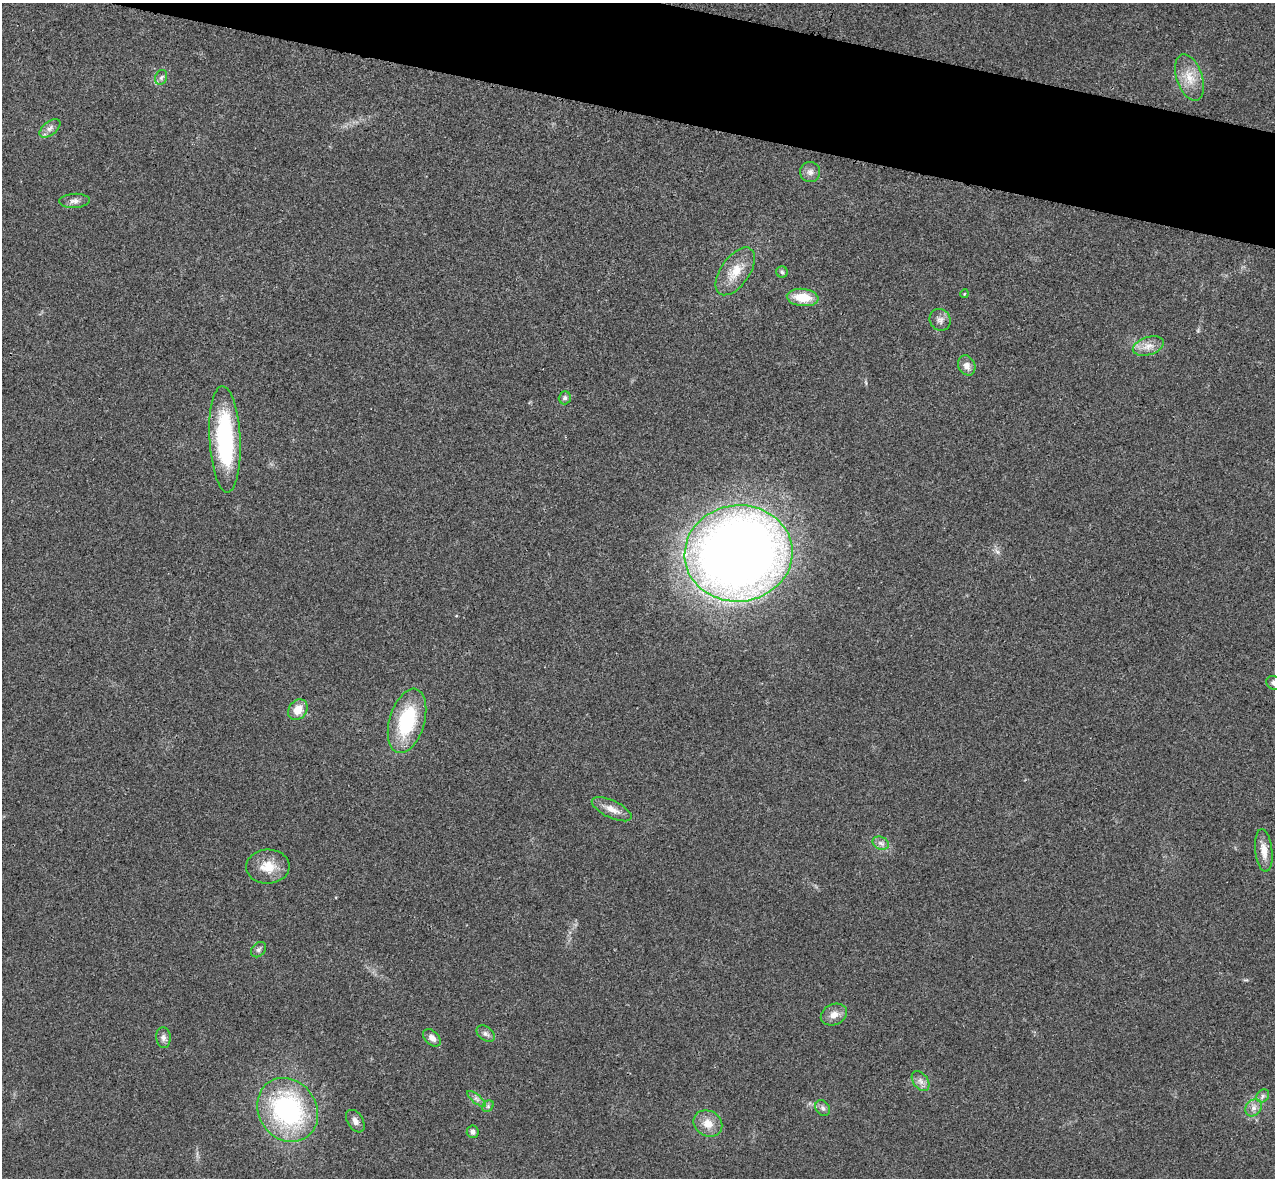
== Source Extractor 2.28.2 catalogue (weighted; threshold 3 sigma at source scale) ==
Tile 11 of 4 x 4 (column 3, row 3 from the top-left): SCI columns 2566-3838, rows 1358-2533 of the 5134 x 5189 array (HDU 1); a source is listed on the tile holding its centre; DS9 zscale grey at full resolution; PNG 1277 x 1180 px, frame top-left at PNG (2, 3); each listed source drawn as its Kron ellipse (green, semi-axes under 4 px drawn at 4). Shown black and unused: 7% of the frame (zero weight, under 3 of 4 exposures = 6% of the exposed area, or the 3 px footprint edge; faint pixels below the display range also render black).
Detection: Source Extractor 2.28.2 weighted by HDU 2 'WHT'; one run over the whole footprint, this tile lists its part. Background 0.0207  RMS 0.0044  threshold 0.0197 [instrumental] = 3 sigma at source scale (4.5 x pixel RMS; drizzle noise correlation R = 1.50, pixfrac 1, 0.05/0.05 arcsec/px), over >= 5 px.
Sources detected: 38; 1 inside a brighter object's white glare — neither listed nor drawn; the other 37 listed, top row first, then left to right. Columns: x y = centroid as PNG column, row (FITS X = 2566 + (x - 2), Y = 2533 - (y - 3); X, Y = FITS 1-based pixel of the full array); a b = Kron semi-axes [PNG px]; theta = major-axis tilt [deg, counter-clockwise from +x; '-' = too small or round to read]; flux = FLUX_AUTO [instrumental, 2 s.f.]
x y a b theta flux
161 77 8 6 68 1.2
1189 77 24 13 -70 8.2
50 128 12 7 39 2.3
810 172 10 10 - 2.3
74 201 15 7 3 2.2
735 271 27 14 55 9.1
782 272 6 5 - 0.82
964 294 4 3 - 0.42
803 297 16 8 -6 10
940 320 11 10 - 2.3
1148 346 16 9 17 4.1
967 365 10 8 -63 2.9
565 398 6 6 - 1.2
225 439 53 15 -87 52
739 553 54 48 5 560
1273 683 7 6 - 1.4
298 710 11 9 54 6.1
407 721 33 17 73 32
612 809 21 8 -25 4.4
881 843 8 6 -21 1.7
1264 850 21 8 -84 4.9
268 867 22 17 1 8.7
258 950 8 6 45 1.2
834 1015 14 10 25 3.7
486 1034 10 6 -37 1.6
163 1038 10 7 -85 1.8
432 1038 10 6 -43 2.4
920 1081 11 7 -53 2.2
1263 1096 7 6 - 1.1
476 1099 11 3 -40 1.2
488 1106 6 5 - 0.86
823 1108 8 6 -52 1.4
1254 1108 9 7 55 2.2
288 1110 33 29 -54 71
355 1121 12 8 -57 2.2
708 1123 15 12 -31 5.5
473 1132 6 6 - 1.4
Isophote crosses this tile's border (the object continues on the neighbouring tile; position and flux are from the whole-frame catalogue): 1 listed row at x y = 1273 683